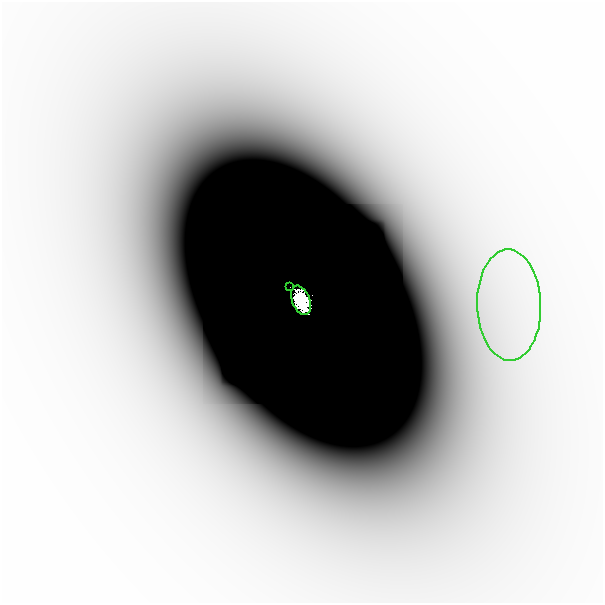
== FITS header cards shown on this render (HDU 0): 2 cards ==
NAXIS1  =                  601
NAXIS2  =                  601

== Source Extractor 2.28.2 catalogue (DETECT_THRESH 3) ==
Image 601 x 601 px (HDU 0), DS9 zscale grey, 1 PNG px = 1 image px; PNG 605 x 605 px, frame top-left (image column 1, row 601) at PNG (2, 2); each listed source drawn as its Kron ellipse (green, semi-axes under 4 px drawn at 4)
Background -1.65e-07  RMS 6.1e-08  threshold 1.84e-07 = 3 sigma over >= 5 px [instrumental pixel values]
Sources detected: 5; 2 with non-positive FLUX_AUTO (blend fragments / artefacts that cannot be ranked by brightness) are neither listed nor drawn; the other 3 listed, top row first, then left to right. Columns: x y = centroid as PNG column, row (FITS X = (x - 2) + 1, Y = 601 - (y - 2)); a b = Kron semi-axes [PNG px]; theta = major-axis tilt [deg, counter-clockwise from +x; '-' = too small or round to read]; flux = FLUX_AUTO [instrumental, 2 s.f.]
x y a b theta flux
290 287 2 2 - 1.4e-02
301 300 15 9 -69 1.2e+01
509 305 55 32 -88 7.8e-04
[2 non-positive-flux detections neither listed nor drawn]